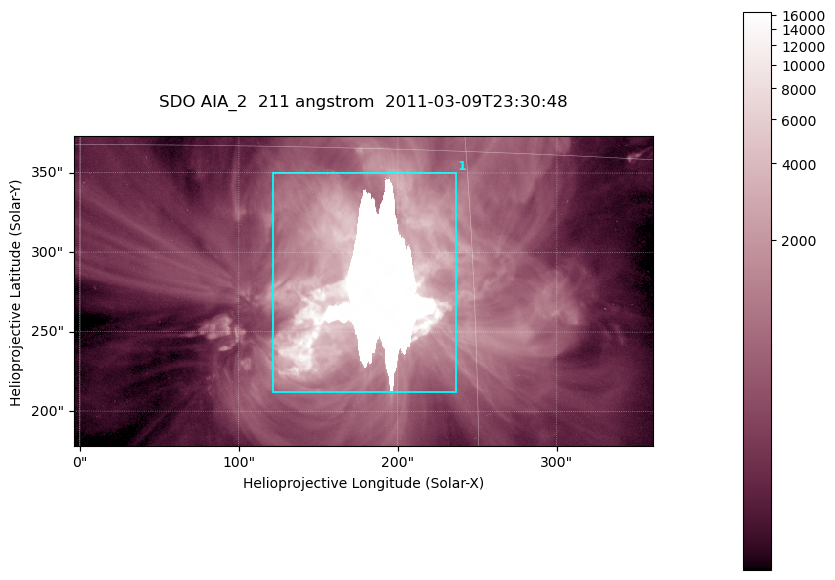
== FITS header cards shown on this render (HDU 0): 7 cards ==
TELESCOP= 'SDO     '           /
INSTRUME= 'AIA_2   '           /
WAVELNTH=                  211 /
WAVEUNIT= 'angstrom'           /
DATE-OBS= '2011-03-09T23:30:48.62' /
CTYPE1  = 'HPLN-TAN'           /
CTYPE2  = 'HPLT-TAN'           /

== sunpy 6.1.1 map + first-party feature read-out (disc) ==
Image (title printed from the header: SDO AIA_2  211 angstrom  2011-03-09T23:30:48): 606 x 324 px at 0.601 arcsec/px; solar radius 967 arcsec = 1609 px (partial field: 2.4% of the solar disc is inside the frame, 100% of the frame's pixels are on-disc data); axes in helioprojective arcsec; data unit not stated in the header (colour bar unlabelled)
Pointing: header CRPIX1/2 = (2040.79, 2040.71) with CRVAL1/2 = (0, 0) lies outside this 606 x 324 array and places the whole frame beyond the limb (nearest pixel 1.39 R_sun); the SolarSoft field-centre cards XCEN/YCEN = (178.2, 275.7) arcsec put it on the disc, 1861 arcsec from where CRPIX/CRVAL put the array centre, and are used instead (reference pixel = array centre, CRVAL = XCEN/YCEN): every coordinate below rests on XCEN/YCEN
Orientation: roll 0.0565 deg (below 1 deg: not rotated)
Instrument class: DISC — disc imager (sunpy class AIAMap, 211 A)
Bright regions (active regions / flare kernels): reference = the on-disc median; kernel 5 px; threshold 5 sigma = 2146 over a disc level ~504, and >= 1.15x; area >= 196 px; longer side >= 4 px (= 2.4 arcsec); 1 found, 1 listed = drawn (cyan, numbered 1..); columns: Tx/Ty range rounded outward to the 2 arcsec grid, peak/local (2 s.f.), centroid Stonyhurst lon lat
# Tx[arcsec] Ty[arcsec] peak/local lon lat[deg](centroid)
1 122..238 212..350 33 +11 +10